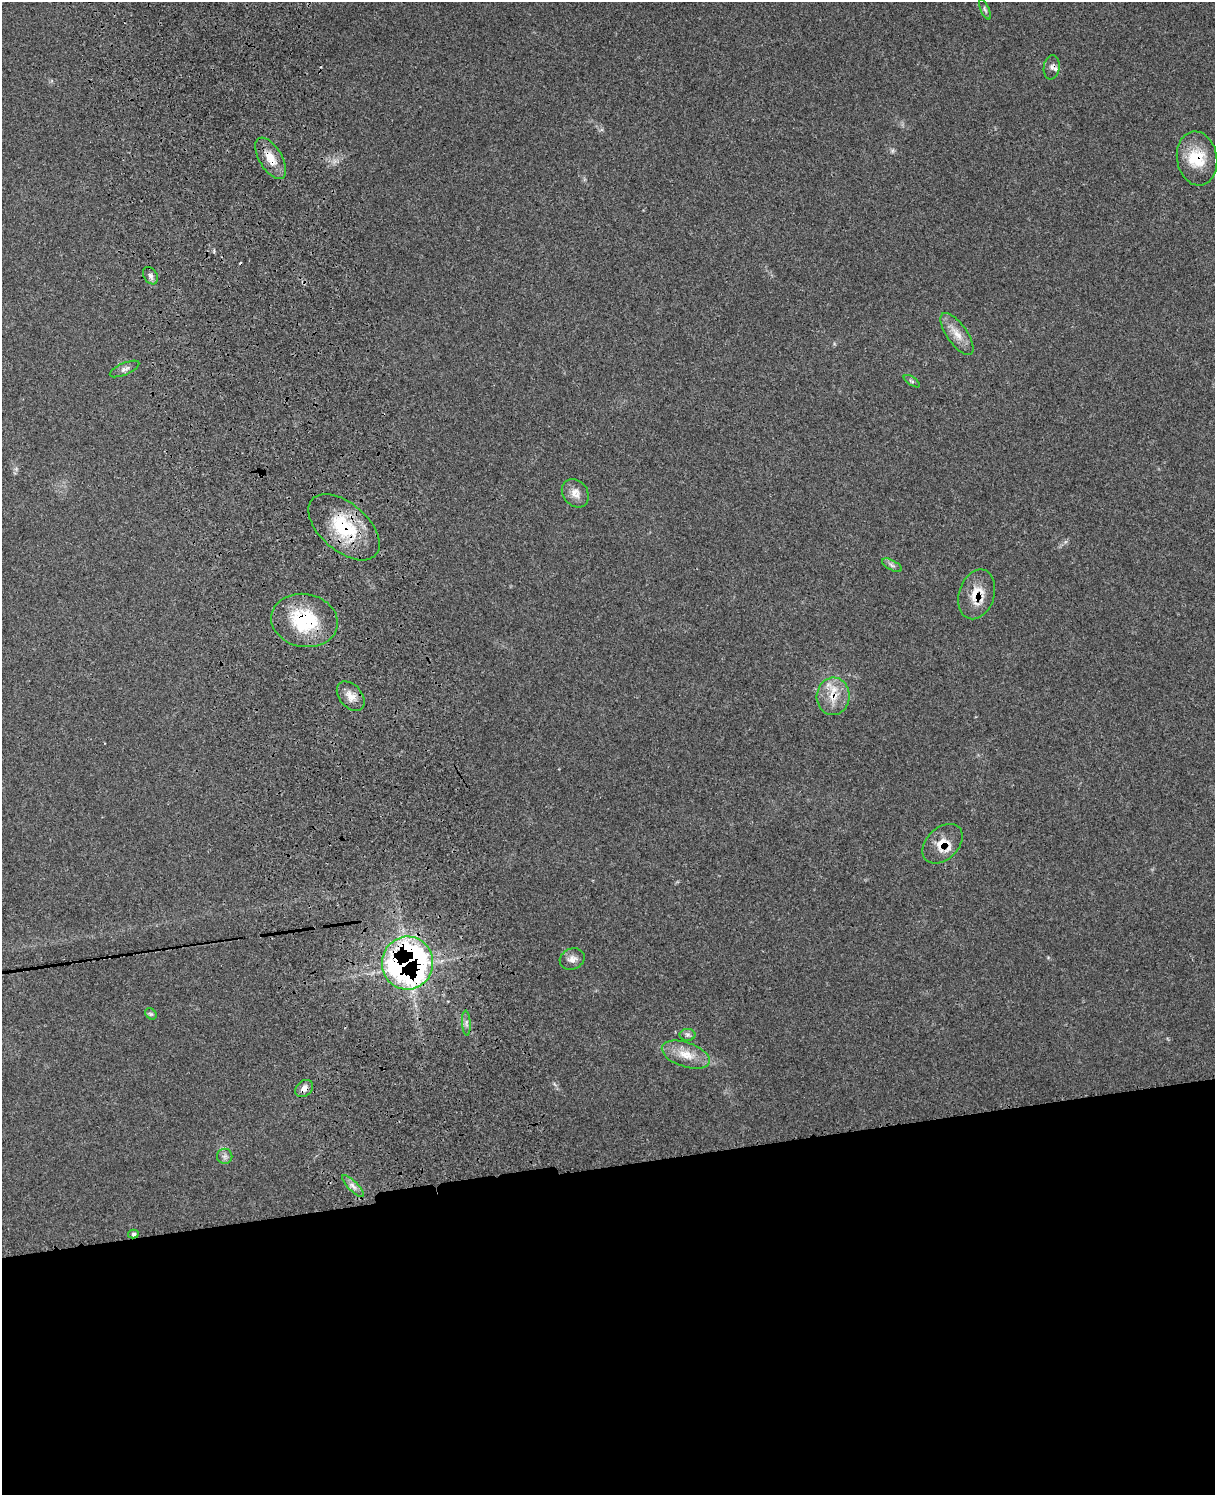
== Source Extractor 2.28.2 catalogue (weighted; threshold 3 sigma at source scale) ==
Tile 11 of 4 x 3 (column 3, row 3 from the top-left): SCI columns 2538-3750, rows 172-1664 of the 5082 x 4924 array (HDU 1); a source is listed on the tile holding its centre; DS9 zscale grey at full resolution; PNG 1217 x 1497 px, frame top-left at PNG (2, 2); each listed source drawn as its Kron ellipse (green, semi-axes under 4 px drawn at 4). Shown black and unused: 22% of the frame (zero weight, under 3 of 4 exposures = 6% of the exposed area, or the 3 px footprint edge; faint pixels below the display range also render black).
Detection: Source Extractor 2.28.2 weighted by HDU 2 'WHT'; one run over the whole footprint, this tile lists its part. Background 0.234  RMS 0.0086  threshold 0.0388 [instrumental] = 3 sigma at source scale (4.5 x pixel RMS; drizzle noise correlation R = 1.50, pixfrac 1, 0.05/0.05 arcsec/px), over >= 5 px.
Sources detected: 27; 1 cosmic-ray / hot-pixel residue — neither listed nor drawn; the other 26 listed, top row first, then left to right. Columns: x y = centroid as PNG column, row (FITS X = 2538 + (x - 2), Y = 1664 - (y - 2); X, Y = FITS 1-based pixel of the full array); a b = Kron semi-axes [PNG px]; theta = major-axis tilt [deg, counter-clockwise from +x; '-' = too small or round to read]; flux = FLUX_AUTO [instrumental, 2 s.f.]
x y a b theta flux
985 9 11 4 -66 1.7
1052 67 12 8 82 3.9
271 158 23 11 -59 14
1197 158 27 20 -81 27
150 276 9 6 -57 3.1
957 334 25 10 -55 11
125 369 16 6 23 3.4
912 381 9 3 -34 1.5
575 493 15 12 -52 8.1
344 527 42 24 -41 53
892 565 11 5 -28 2.7
977 594 25 17 72 19
304 620 33 26 -10 56
351 696 17 11 -49 8.6
833 696 19 16 86 17
942 844 23 16 44 15
572 959 13 10 24 5.4
407 963 26 25 - 350
151 1014 6 5 - 1.5
466 1023 12 4 -87 2.7
688 1035 8 6 0 2.3
686 1055 25 12 -18 15
304 1089 10 7 43 5.7
225 1156 7 7 - 2.9
353 1186 15 5 -45 4.2
133 1234 5 4 - 1.7
Overlapping masked pixels (flux is a lower limit): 10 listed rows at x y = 1052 67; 271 158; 1197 158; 344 527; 977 594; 304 620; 833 696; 942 844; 407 963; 304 1089